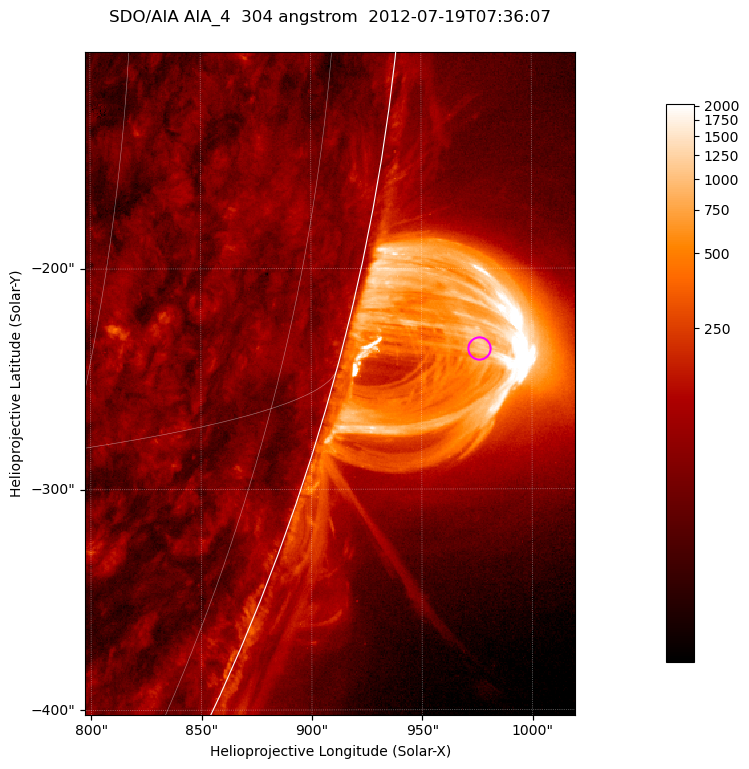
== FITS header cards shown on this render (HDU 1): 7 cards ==
TELESCOP= 'SDO/AIA '           / For AIA: SDO/AIA
INSTRUME= 'AIA_4   '           / For AIA: AIA_ATA1, AIA_ATA2, AIA_ATA3 or AIA_AT
WAVELNTH=                  304 / [angstrom] Wavelength
WAVEUNIT= 'angstrom'           / Wavelength unit: angstrom
DATE-OBS= '2012-07-19T07:36:07.139' / [ISO] Date when observation started; ISO 8
CTYPE1  = 'HPLN-TAN'           / CTYPE1; Typically HPLN
CTYPE2  = 'HPLT-TAN'           / CTYPE2; Typically HPLT

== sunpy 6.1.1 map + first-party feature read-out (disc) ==
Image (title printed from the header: SDO/AIA AIA_4  304 angstrom  2012-07-19T07:36:07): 370 x 500 px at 0.6 arcsec/px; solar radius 944 arcsec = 1573 px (partial field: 1.2% of the solar disc is inside the frame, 49% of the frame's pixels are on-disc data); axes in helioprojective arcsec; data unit not stated in the header (colour bar unlabelled)
Orientation: roll -0.132 deg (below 1 deg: not rotated)
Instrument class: DISC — disc imager (sunpy class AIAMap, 304 A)
Bright regions (active regions / flare kernels): reference = the on-disc median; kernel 3 px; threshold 5 sigma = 121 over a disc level ~61.8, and >= 1.15x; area >= 185 px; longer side >= 4 px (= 2.4 arcsec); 0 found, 0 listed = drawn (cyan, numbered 1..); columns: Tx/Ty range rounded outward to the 2 arcsec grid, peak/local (2 s.f.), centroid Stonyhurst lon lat
Off-limb structures (1.02-1.3 R_sun): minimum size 92 px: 3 found; the strongest spans PA ~250..260 deg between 1.02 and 1.14 R_sun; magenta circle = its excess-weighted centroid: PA ~255 deg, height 1.06 R_sun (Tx ~976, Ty ~-236 arcsec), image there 19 x the reference